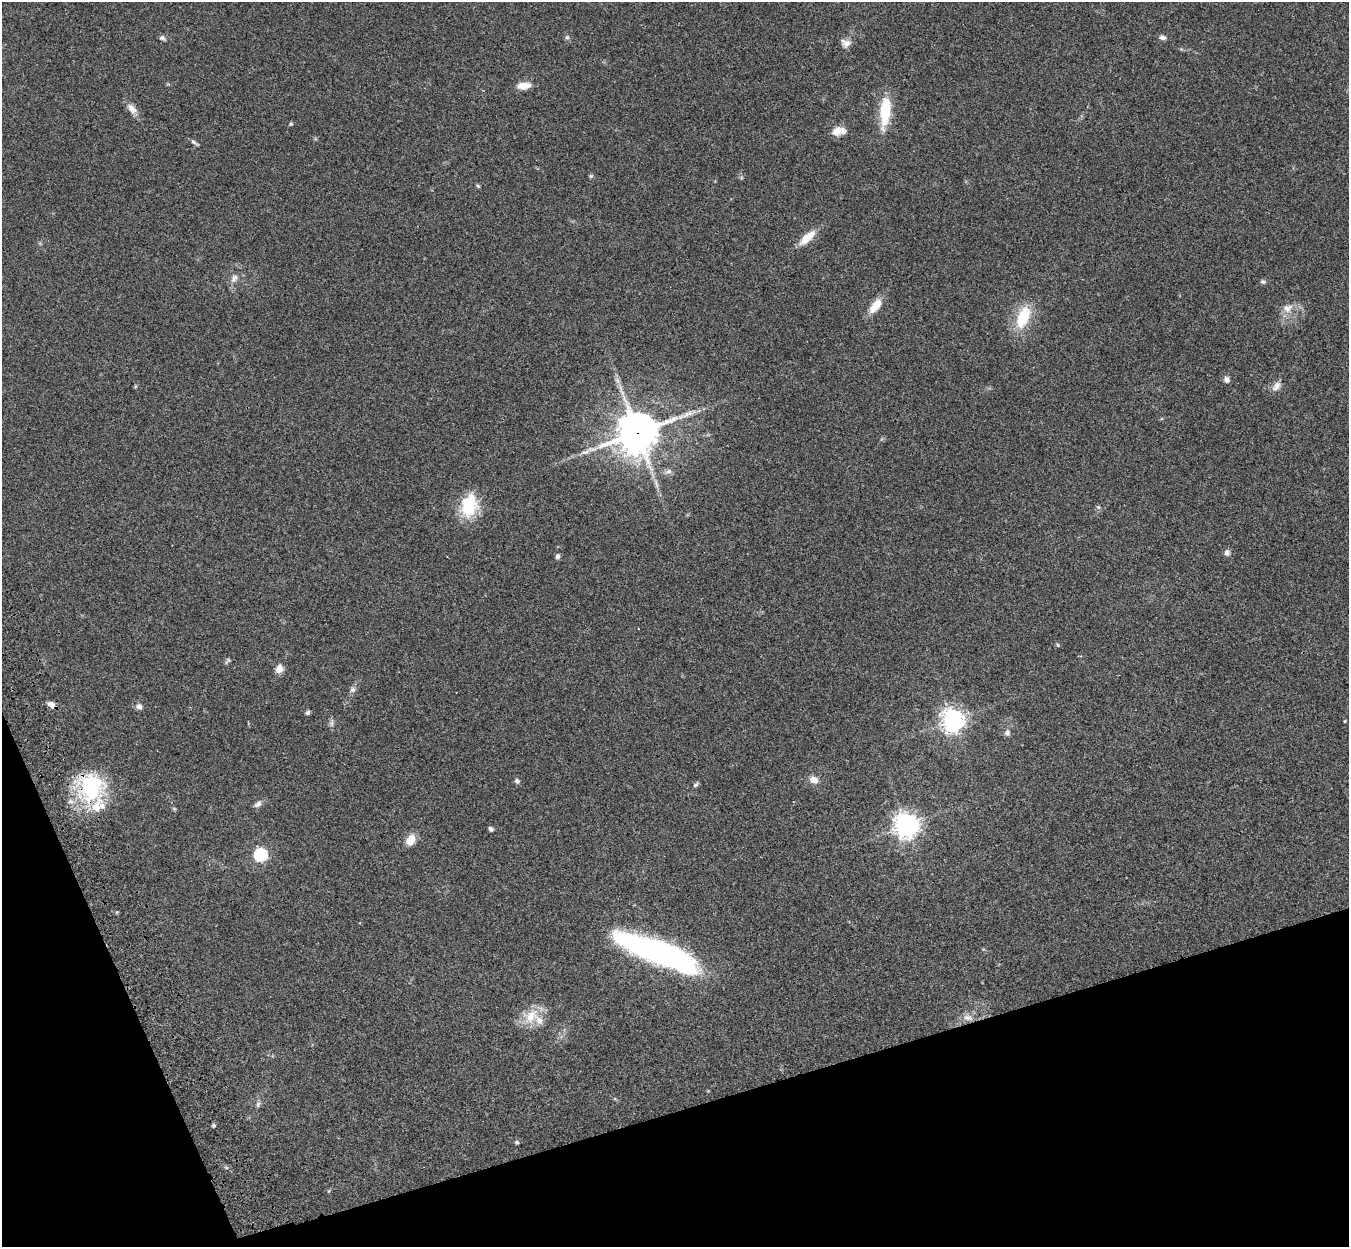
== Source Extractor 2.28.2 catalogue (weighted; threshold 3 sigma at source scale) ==
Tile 14 of 4 x 4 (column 2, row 4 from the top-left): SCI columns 1465-2811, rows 326-1570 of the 5621 x 5509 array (HDU 1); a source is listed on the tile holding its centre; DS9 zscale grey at full resolution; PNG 1351 x 1249 px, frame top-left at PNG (2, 2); no overlay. Shown black and unused: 15% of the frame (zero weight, under 3 of 4 exposures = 6% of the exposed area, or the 3 px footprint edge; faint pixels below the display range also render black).
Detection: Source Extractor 2.28.2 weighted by HDU 2 'WHT'; one run over the whole footprint, this tile lists its part. Background 0.0467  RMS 0.0051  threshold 0.0232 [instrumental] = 3 sigma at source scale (4.5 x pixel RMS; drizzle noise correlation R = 1.50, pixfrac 1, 0.05/0.05 arcsec/px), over >= 5 px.
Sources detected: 60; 1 inside a brighter object's white glare — not listed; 4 inside a brighter listed object's ellipse — not listed separately; the other 55 listed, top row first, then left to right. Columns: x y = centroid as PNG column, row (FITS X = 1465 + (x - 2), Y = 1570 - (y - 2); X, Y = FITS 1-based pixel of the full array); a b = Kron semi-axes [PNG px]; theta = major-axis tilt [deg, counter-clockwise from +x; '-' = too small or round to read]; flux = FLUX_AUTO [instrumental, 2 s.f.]
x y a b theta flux
567 37 7 5 -43 1
1163 37 8 6 -13 1.7
162 38 8 6 -26 1.4
846 43 12 10 -13 3.1
524 86 14 7 8 5.9
132 108 17 9 -44 3.9
885 111 36 12 85 20
291 124 5 4 - 0.61
837 131 13 10 38 4.9
194 142 12 4 -36 1.3
591 176 6 5 - 0.76
478 186 6 4 -46 0.66
807 238 22 8 42 8.5
234 278 14 8 56 3.2
1263 282 8 5 -15 1
875 306 22 10 52 7.3
1287 308 14 11 24 5.1
1023 317 26 13 67 20
1227 379 8 6 -56 2.1
618 381 8 5 -89 1.6
135 386 5 3 - 0.51
1276 386 15 9 49 3.3
637 433 16 13 22 1400
668 472 10 7 31 2
469 506 29 19 76 21
1098 507 6 4 -43 0.83
1227 553 8 7 - 2
557 556 6 5 - 1.3
1057 645 6 4 -56 0.68
228 661 10 5 46 1
279 669 9 8 - 4
353 690 8 7 - 1.7
51 705 8 6 -36 3.3
139 707 8 7 - 2.1
307 713 6 5 - 0.99
953 720 8 7 - 390
1345 721 3 3 - 0.42
332 723 13 4 84 1.3
1007 733 7 6 - 2
814 780 11 8 -20 3.7
517 781 6 6 - 1.4
696 784 8 4 43 1
90 789 43 33 -56 43
258 804 11 7 34 2.1
174 808 6 4 -20 0.6
906 826 8 8 - 480
491 829 6 5 - 1.3
410 840 15 11 63 5.3
260 855 6 6 - 81
657 953 84 21 -22 160
531 1016 27 17 48 11
968 1017 15 9 -13 4
258 1104 9 5 74 1.4
214 1125 5 5 - 0.74
516 1142 5 4 - 0.79
Overlapping masked pixels (flux is a lower limit): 3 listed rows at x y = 637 433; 51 705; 90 789